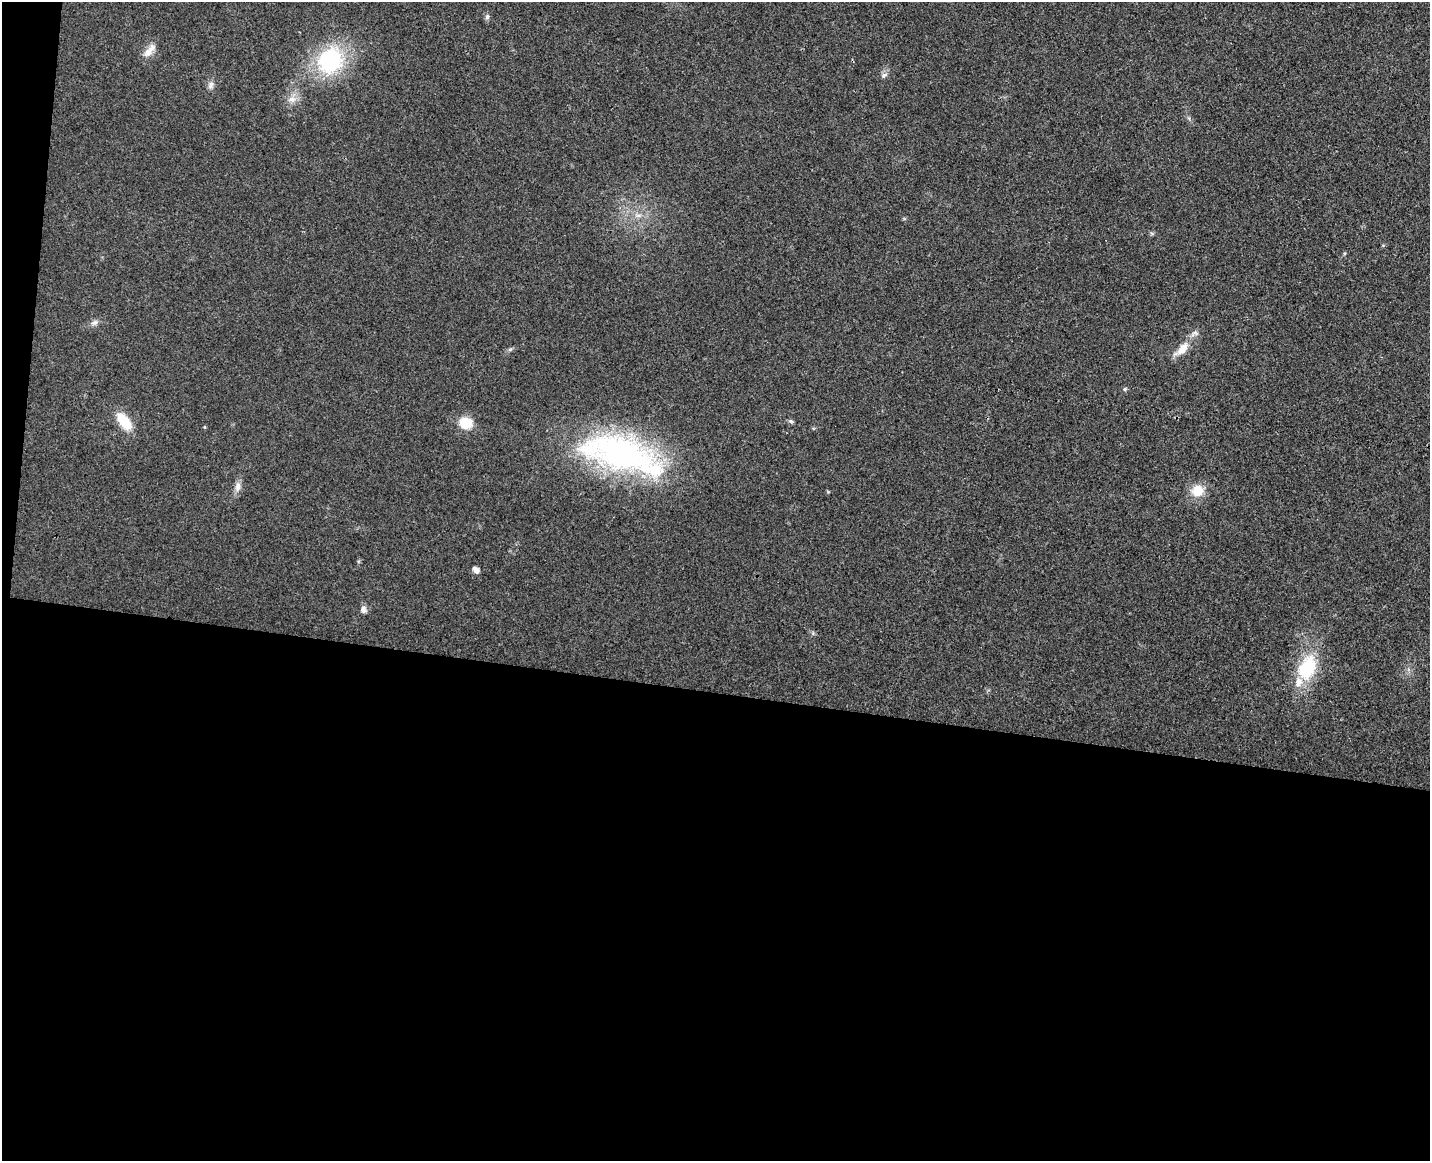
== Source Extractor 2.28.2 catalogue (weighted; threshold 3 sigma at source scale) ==
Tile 10 of 3 x 4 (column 1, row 4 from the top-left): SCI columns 169-1596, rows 13-1171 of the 4732 x 4672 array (HDU 1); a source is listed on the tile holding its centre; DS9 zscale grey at full resolution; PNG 1432 x 1163 px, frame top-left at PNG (2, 2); no overlay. Shown black and unused: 42% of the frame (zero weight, under 3 of 4 exposures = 6% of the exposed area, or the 3 px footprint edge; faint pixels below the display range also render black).
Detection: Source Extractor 2.28.2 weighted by HDU 2 'WHT'; one run over the whole footprint, this tile lists its part. Background 0.0215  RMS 0.0063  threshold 0.0286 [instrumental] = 3 sigma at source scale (4.5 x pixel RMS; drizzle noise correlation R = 1.50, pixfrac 1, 0.05/0.05 arcsec/px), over >= 5 px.
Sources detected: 23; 3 inside a brighter listed object's ellipse — not listed separately; the other 20 listed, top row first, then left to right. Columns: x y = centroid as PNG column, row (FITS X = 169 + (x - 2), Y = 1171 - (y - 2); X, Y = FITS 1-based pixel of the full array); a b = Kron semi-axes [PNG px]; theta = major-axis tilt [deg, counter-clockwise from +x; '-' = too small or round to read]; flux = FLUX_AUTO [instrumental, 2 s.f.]
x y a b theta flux
487 17 7 5 64 1.4
149 50 23 8 51 5.4
330 61 23 21 66 63
884 75 8 4 37 1.4
211 85 11 6 73 2.2
292 99 9 7 -1 3.2
638 215 7 4 -18 1.6
94 322 11 6 23 2.3
1182 349 19 10 51 8.6
1125 389 5 5 - 0.84
124 421 20 10 -52 17
791 421 7 4 -19 0.99
466 423 13 11 -6 14
204 427 5 3 - 0.59
622 454 100 38 -13 160
238 486 12 8 80 3.5
1197 491 15 14 - 11
477 570 8 7 - 2.1
363 610 9 7 84 2.6
1307 668 34 22 68 33